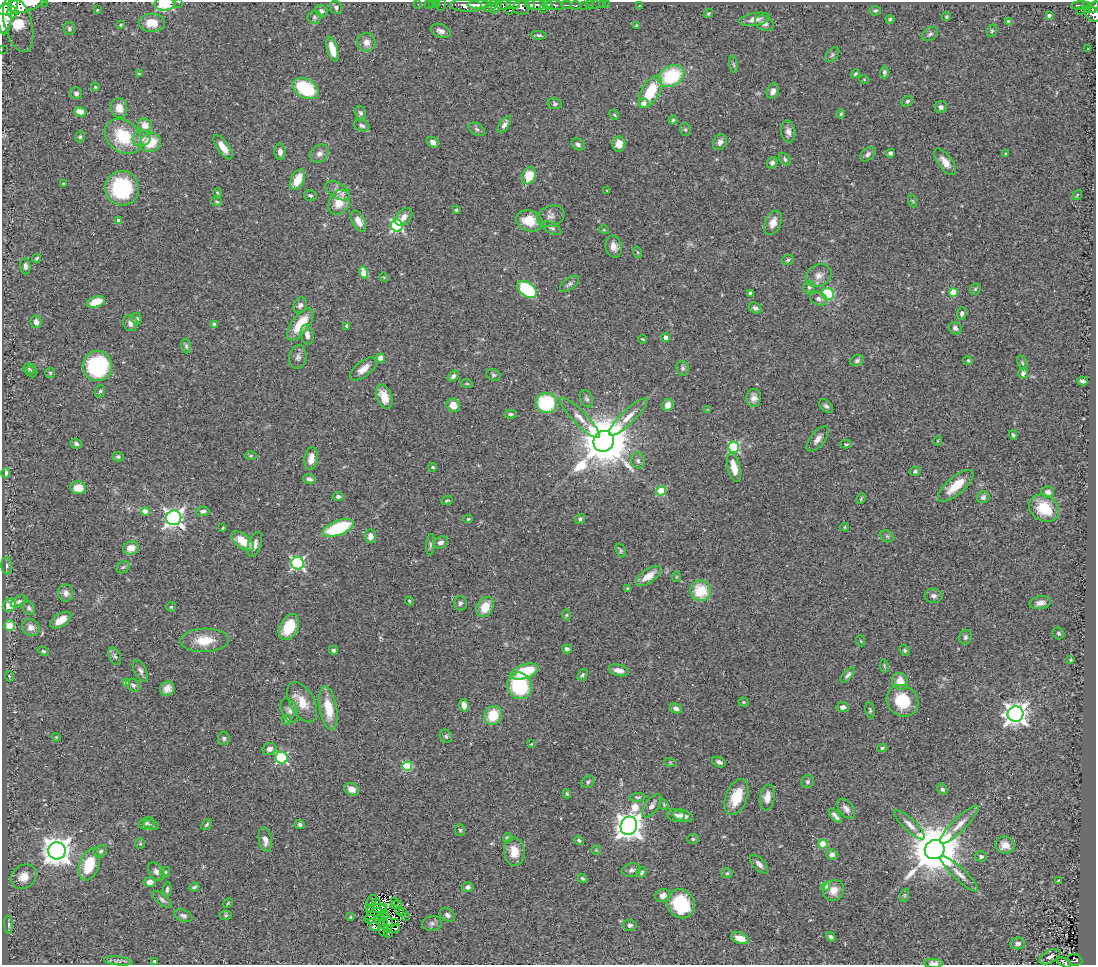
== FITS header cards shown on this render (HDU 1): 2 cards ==
NAXIS1  =                 1094
NAXIS2  =                  963

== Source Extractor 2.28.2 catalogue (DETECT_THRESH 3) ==
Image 1094 x 963 px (HDU 1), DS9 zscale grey, 1 PNG px = 1 image px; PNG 1098 x 967 px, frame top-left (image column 1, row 963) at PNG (2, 2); each listed source drawn as its Kron ellipse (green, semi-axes under 4 px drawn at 4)
Background 0.582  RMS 0.055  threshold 0.165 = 3 sigma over >= 5 px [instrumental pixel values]
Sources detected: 399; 6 with non-positive FLUX_AUTO (blend fragments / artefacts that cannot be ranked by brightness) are neither listed nor drawn; the other 393 listed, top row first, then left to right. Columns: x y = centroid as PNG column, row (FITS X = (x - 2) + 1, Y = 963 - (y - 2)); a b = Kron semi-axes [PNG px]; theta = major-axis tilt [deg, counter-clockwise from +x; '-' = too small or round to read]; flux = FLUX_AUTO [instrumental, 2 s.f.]
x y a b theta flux
44 2 2 2 - 21
178 2 3 2 - 7.7
164 4 10 7 2 140
418 4 3 2 - 21
429 4 2 2 - 7.3
436 4 2 2 - 16
513 4 7 4 -4 330
13 5 7 4 75 1200
433 5 3 2 - 6.4
442 5 6 2 71 16
466 5 16 6 -2 1500
479 5 11 4 0 1400
504 5 7 5 22 440
531 5 5 3 - 820
536 5 10 4 -6 1800
548 5 5 4 - 400
555 5 9 4 -8 900
567 5 5 3 - 110
576 5 5 3 - 180
585 5 3 3 - 28
590 5 3 2 - 9.1
595 5 3 2 - 11
603 5 2 2 - 4.3
607 5 2 2 - 3.6
640 5 2 2 - 3.2
1080 5 9 3 1 150
21 6 25 7 14 4800
491 6 8 4 36 350
1086 6 4 3 - 120
336 7 7 6 - 9.3
496 7 7 4 59 410
1094 7 6 3 60 240
521 8 8 7 - 1200
544 9 3 2 - 180
1088 9 3 3 - 48
97 10 3 2 - 2.6
509 10 4 3 - 110
1081 10 2 2 - 4
321 11 6 5 - 10
875 11 6 4 11 6.1
4 12 22 7 -88 4400
12 12 6 5 - 860
708 13 5 4 - 4.3
1093 14 8 6 -45 290
1049 15 3 3 - 7.9
314 17 7 6 - 8.8
946 17 4 4 - 5.4
755 19 15 6 10 29
890 19 4 3 - 6.6
1009 22 4 4 - 22
152 23 13 9 -2 58
764 23 10 7 -29 18
18 24 29 13 -74 390
121 25 3 3 - 3.8
636 25 3 2 - 3.8
69 29 6 5 - 7.3
441 31 10 6 -21 17
992 31 6 5 - 5.6
930 34 8 6 37 11
539 35 8 4 -5 6.7
366 42 9 9 - 26
332 49 13 5 -74 57
1088 49 2 2 - 3.1
2 50 2 2 - 5.6
832 55 8 5 48 9
734 64 8 4 -80 6.1
884 72 6 4 86 8.4
139 74 3 3 - 3.6
855 74 4 3 - 5.1
671 76 13 10 28 240
864 79 5 3 - 2.8
95 87 4 3 - 4.8
305 88 14 9 -32 240
773 91 8 6 70 18
650 92 17 9 61 150
76 93 6 6 - 12
907 101 6 5 - 7.1
644 103 5 5 - 25
555 104 7 5 -10 7.5
941 107 6 6 - 12
119 108 10 8 -75 35
80 112 6 4 -16 42
360 113 7 5 -71 8.6
841 114 4 4 - 5.4
614 115 5 4 - 4.9
673 120 4 3 - 5.2
145 125 7 6 - 33
504 125 9 5 56 15
362 126 8 5 -20 10
477 129 9 5 -31 10
685 129 6 5 - 5.9
788 132 11 7 -83 21
123 136 20 15 -40 160
80 137 6 4 75 6
142 139 9 7 17 26
150 142 11 9 19 89
433 142 6 5 - 17
720 142 8 6 63 15
578 144 7 5 -35 10
619 144 7 6 - 33
223 147 14 6 -54 36
280 152 8 5 -87 17
890 153 4 4 - 9.3
319 154 10 8 39 21
868 154 9 5 40 12
1006 154 4 2 - 3.1
785 159 7 5 -48 8.3
945 162 16 7 -53 33
772 163 6 5 - 11
529 176 9 6 70 120
297 180 11 6 63 67
64 184 3 3 - 4.8
122 188 17 17 - 310
607 190 2 2 - 2.7
338 191 13 7 -31 25
217 193 5 3 - 3.8
310 195 6 5 - 6.7
1077 195 5 3 - 3.2
913 201 6 4 -70 5.2
217 202 5 3 - 4.6
339 202 13 10 60 69
456 210 3 3 - 7.5
551 216 14 10 20 25
404 217 10 6 49 25
119 221 4 4 - 28
358 221 11 6 -61 36
529 221 13 10 -19 90
773 223 12 8 66 34
397 226 6 5 - 510
552 228 10 5 -28 10
604 230 5 3 - 2.9
614 247 11 8 -74 29
637 252 6 3 -71 4.6
36 258 5 3 - 5.5
788 260 6 5 - 6
25 266 8 5 -85 11
364 273 6 4 -75 67
819 276 13 10 31 29
384 277 5 3 - 3.7
569 284 11 5 37 11
809 287 6 5 - 9.4
527 289 11 7 -37 310
975 289 6 5 - 4.7
953 292 4 4 - 100
751 293 4 4 - 17
828 294 6 5 - 260
819 299 9 6 -23 15
96 302 9 5 17 78
300 305 8 6 61 12
755 308 7 5 -33 11
962 313 6 5 - 9.6
137 319 6 5 - 11
36 322 6 5 - 16
130 323 8 7 - 18
300 324 19 8 53 110
214 325 4 4 - 16
347 326 4 3 - 12
955 328 7 5 -38 10
307 335 10 6 -79 19
666 338 4 4 - 36
642 339 4 3 - 4.4
186 346 7 4 -82 7.7
298 357 12 8 81 17
381 358 4 4 - 68
968 360 5 4 - 4.7
857 361 7 5 23 11
1022 363 8 4 -71 6.5
97 366 15 14 - 360
683 368 7 6 - 10
29 369 6 5 - 5.1
363 369 16 7 38 35
32 371 6 5 - 5.9
50 373 5 5 - 4.7
1023 373 5 5 - 16
493 375 7 5 -24 7.3
453 376 6 4 40 12
1083 381 5 3 - 10
467 384 6 3 -19 3.7
100 391 6 5 - 6.8
384 397 12 7 -69 49
754 398 9 7 90 21
587 399 9 6 -64 9.3
546 403 10 10 - 240
453 405 7 6 - 42
668 405 6 5 - 33
826 406 8 5 -43 10
708 410 4 3 - 3.9
510 414 6 3 0 6.6
628 417 26 7 44 44
580 418 27 7 -46 37
1013 435 4 3 - 6.5
818 439 15 7 50 20
604 441 11 10 - 21000
937 441 5 3 - 3.2
76 444 6 5 - 9.2
846 444 6 4 0 4.5
734 447 5 5 - 390
251 456 6 4 2 4.4
118 457 5 4 - 6.4
311 459 11 6 81 36
638 461 8 7 - 11
433 467 4 4 - 4.8
734 467 15 6 -75 65
915 471 5 4 - 8.5
5 473 4 3 - 38
309 479 6 4 -13 11
956 486 22 8 41 83
78 488 8 6 -8 53
661 491 5 4 - 150
1048 492 6 5 - 20
338 496 5 4 - 9.8
983 497 6 6 - 12
861 499 5 3 - 4.4
447 500 6 3 22 4.8
1044 508 16 13 -33 120
203 511 6 5 - 11
145 512 4 4 - 61
174 518 7 7 - 1800
468 519 4 3 - 5.4
580 519 5 4 - 8.1
844 527 4 3 - 3.1
223 528 3 3 - 3.6
338 528 16 7 21 260
370 536 7 5 -83 22
887 536 7 5 -42 7.6
243 541 13 7 -37 74
441 542 7 6 - 15
255 544 13 6 70 21
430 545 10 4 85 8.6
131 548 8 6 13 42
621 550 7 4 -69 6.2
298 563 6 6 - 680
7 566 9 5 -83 11
123 567 7 5 40 7.7
648 576 14 6 36 50
676 577 5 3 - 3.3
627 589 4 4 - 5
700 591 10 10 - 120
66 593 8 7 - 17
933 596 9 7 -3 15
19 601 8 5 29 11
409 601 4 4 - 3.9
460 603 7 6 - 9.3
1040 603 11 6 10 18
9 605 7 6 - 42
171 607 5 5 - 4.6
485 607 10 8 60 66
29 608 8 5 -55 9.2
566 615 6 4 89 4.8
61 620 12 6 32 45
10 626 5 5 - 93
31 627 9 8 - 24
289 627 14 9 63 110
1058 633 6 5 - 6
965 637 7 6 - 10
204 640 24 11 2 80
861 641 5 3 - 3.5
567 649 5 4 - 12
334 650 4 4 - 7.9
905 650 5 4 - 6.7
43 651 5 4 - 5.4
115 656 9 5 -67 8.7
1070 660 3 3 - 4.5
884 666 7 3 -82 4.2
619 670 10 5 -14 27
140 671 11 6 -62 14
525 671 15 7 18 140
582 675 6 4 51 6.8
848 675 9 4 47 11
9 676 5 3 - 3.5
900 681 9 7 -60 50
126 683 4 4 - 28
133 685 7 5 -37 10
519 686 13 12 - 290
167 689 7 6 - 22
902 701 17 15 -45 140
302 702 22 12 -61 66
744 702 5 4 - 5.2
464 705 6 4 -81 21
842 707 6 5 - 15
328 708 22 8 -80 99
676 708 6 4 -23 14
289 710 13 8 -66 18
870 710 8 4 -79 6.3
1016 714 8 7 - 2700
493 715 10 8 61 95
287 720 5 5 - 6.9
446 736 7 6 - 7.9
56 737 4 3 - 3.3
224 738 7 6 - 7.7
531 744 4 3 - 2.6
882 748 5 4 - 5.8
269 749 7 5 22 16
282 758 6 6 - 400
670 762 6 4 -19 4.4
719 762 7 5 -22 12
407 766 5 5 - 210
588 782 7 5 39 7.1
808 782 6 6 - 10
352 789 8 6 -23 26
942 789 6 4 -54 8.2
567 794 5 3 - 4.5
638 797 7 3 5 5.4
737 797 18 10 69 97
767 798 13 7 82 36
664 804 5 4 - 4.3
652 806 14 6 54 18
846 809 11 7 -52 19
676 815 9 6 -11 17
683 816 10 6 -16 24
835 816 8 3 -49 15
146 823 8 5 25 8.4
206 824 6 4 50 5.9
151 825 8 4 -14 7.9
300 825 5 4 - 9.8
910 825 20 6 -43 26
959 825 26 6 45 41
629 826 9 8 - 4200
460 830 6 5 - 6.5
508 838 5 4 - 7.2
693 839 6 5 - 5.1
265 840 12 6 -81 26
579 840 5 4 - 5.9
140 844 5 4 - 4.4
823 844 4 4 - 130
1005 845 10 8 -8 39
935 849 10 9 - 22000
596 850 4 4 - 4
57 851 8 8 - 4700
100 851 7 6 - 9.4
514 852 14 10 -84 57
832 855 5 5 - 14
981 856 6 5 - 9.3
89 864 16 9 70 130
759 864 12 5 -45 15
632 870 9 6 13 12
156 872 10 6 -56 18
165 872 5 4 - 5.1
641 872 5 4 - 7.2
727 873 5 5 - 6.4
959 874 25 6 -43 33
24 877 14 11 39 44
583 879 5 4 - 5.8
1058 881 4 3 - 4.3
150 882 6 5 - 24
826 886 4 4 - 68
194 887 5 3 - 7
468 887 6 5 - 12
167 889 7 4 81 8.9
833 890 11 10 - 36
663 895 8 6 24 22
905 895 7 4 71 5.8
162 899 12 5 -38 11
371 901 6 2 56 4.9
394 902 4 2 - 5.6
228 903 5 3 - 3.1
376 904 5 3 - 2.9
681 904 15 13 -58 210
396 905 6 2 17 0.29
383 907 4 2 - 0.55
369 908 3 2 - 3.3
376 909 9 2 7 12
399 911 3 2 - 3.6
403 912 3 2 - 4.1
373 914 9 4 34 5.7
226 915 6 5 - 6.3
383 915 6 2 14 2.7
447 915 8 6 -33 12
183 916 9 5 -23 11
405 916 2 2 - 7.4
350 917 3 3 - 3.6
382 918 3 2 - 0.58
370 919 6 3 0 3.8
387 920 8 3 -52 9.6
396 922 4 2 - 6.1
432 923 9 7 10 13
384 924 6 2 -66 1.6
9 925 9 3 -85 7.5
630 925 7 5 -3 9.1
374 926 4 4 - 6.9
388 928 2 2 - 2.8
396 929 5 3 - 6.3
384 930 5 4 - 2
388 933 3 2 - 6
831 937 5 3 - 8.5
740 938 9 5 -20 40
1018 943 7 6 - 16
1050 957 11 6 29 15
1075 960 7 5 -11 50
118 961 14 4 -6 12
154 961 3 3 - 3.9
1064 962 7 3 -30 38
933 963 9 4 -2 22
At the frame edge (FLAGS 8, measured only in part): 9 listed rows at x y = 44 2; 178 2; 164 4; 1094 7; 4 12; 1093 14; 2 50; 1064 962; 933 963
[6 non-positive-flux detections neither listed nor drawn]